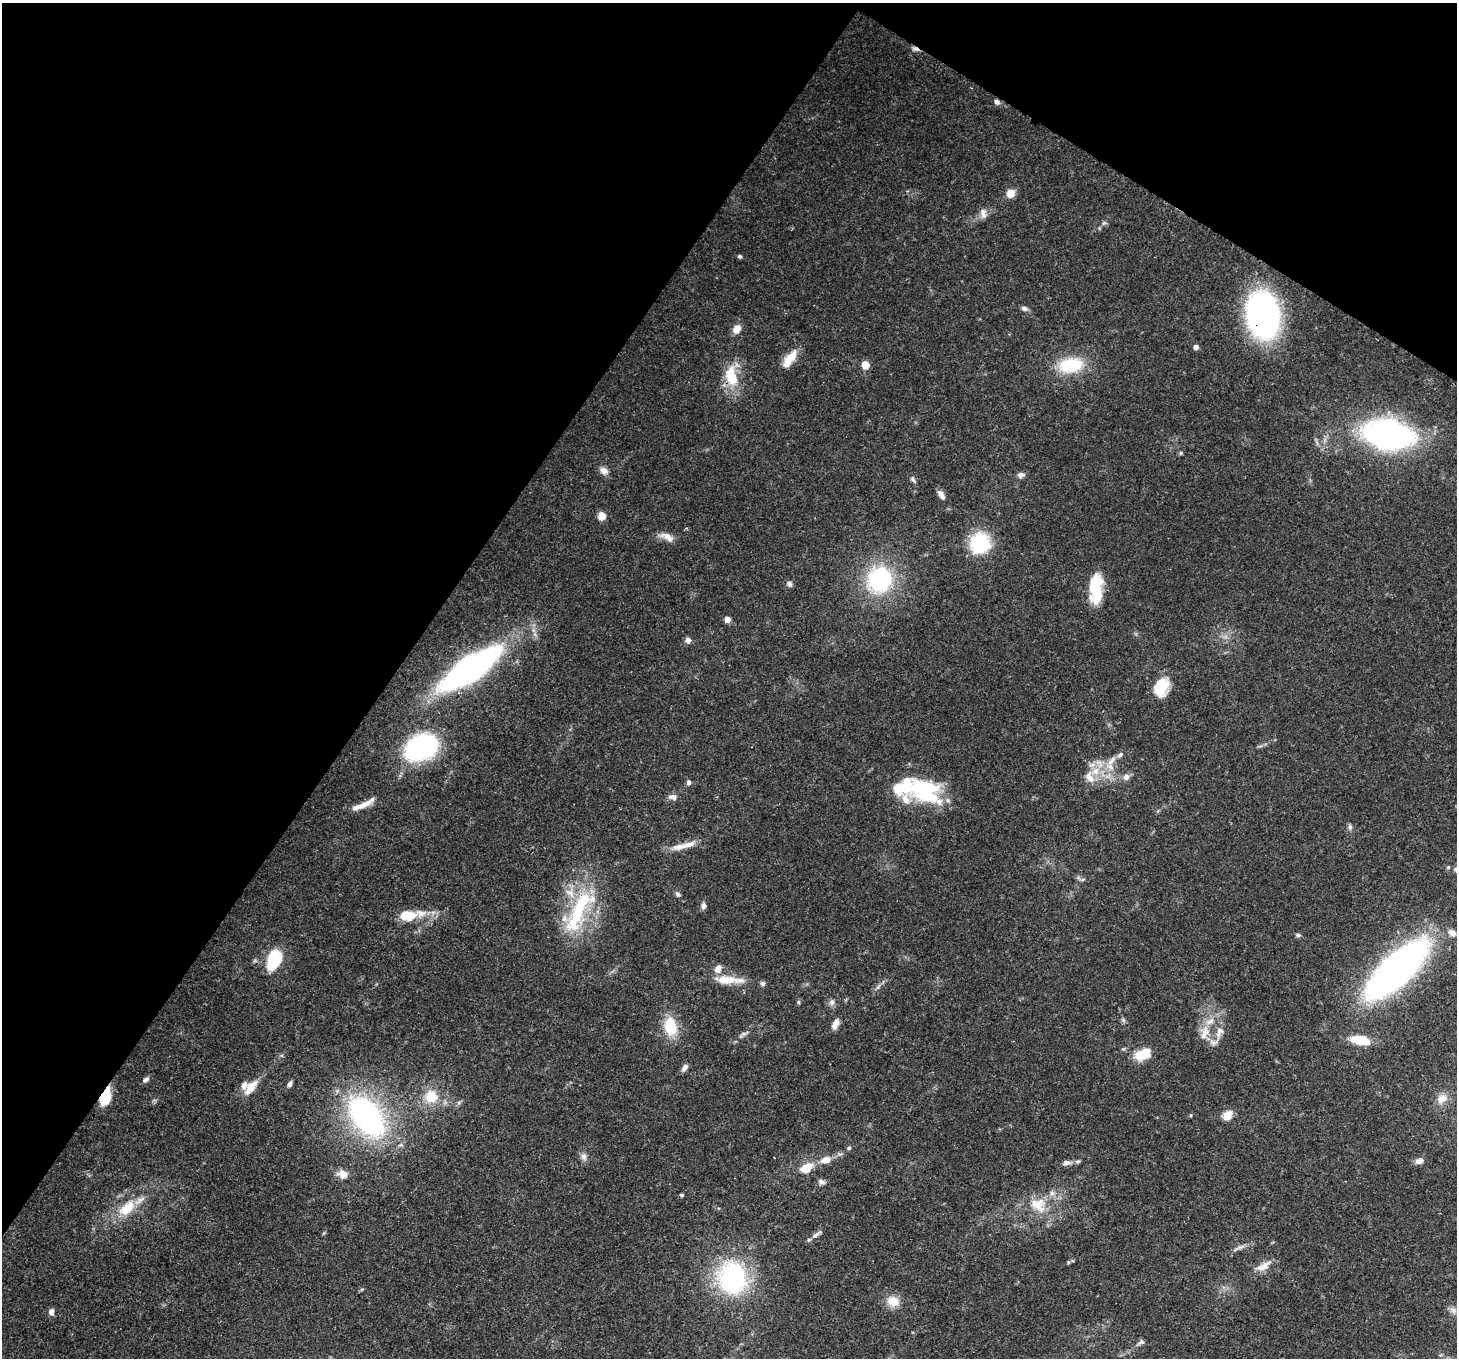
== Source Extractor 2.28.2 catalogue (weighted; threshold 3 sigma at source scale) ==
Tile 2 of 4 x 4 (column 2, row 1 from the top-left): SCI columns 1537-2991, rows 4425-5780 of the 5972 x 6065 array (HDU 1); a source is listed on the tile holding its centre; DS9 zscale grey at full resolution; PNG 1459 x 1360 px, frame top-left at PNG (2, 3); no overlay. Shown black and unused: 33% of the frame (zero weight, under 3 of 4 exposures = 8% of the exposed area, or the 3 px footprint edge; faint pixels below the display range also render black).
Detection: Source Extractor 2.28.2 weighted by HDU 2 'WHT'; one run over the whole footprint, this tile lists its part. Background 0.0538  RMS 0.0028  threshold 0.0127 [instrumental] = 3 sigma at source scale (4.5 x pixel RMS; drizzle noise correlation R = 1.50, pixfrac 1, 0.0396/0.0396 arcsec/px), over >= 5 px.
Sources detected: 105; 2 inside a brighter object's white glare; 1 cosmic-ray / hot-pixel residue — not listed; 14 inside a brighter listed object's ellipse — not listed separately; the other 88 listed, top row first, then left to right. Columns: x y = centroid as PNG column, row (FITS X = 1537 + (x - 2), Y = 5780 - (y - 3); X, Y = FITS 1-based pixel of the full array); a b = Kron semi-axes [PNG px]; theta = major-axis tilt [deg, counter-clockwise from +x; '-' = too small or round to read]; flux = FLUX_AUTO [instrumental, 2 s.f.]
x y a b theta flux
997 102 8 6 -41 0.96
1010 193 8 7 - 3.1
983 213 14 8 -81 1.6
1104 223 7 4 33 0.53
740 256 5 5 - 0.49
1024 308 9 6 -20 0.86
1263 315 33 22 -82 100
737 329 10 8 61 2.8
1195 347 5 5 - 1.3
789 359 25 10 54 4.7
865 365 6 5 - 4.5
1071 365 28 16 8 14
731 376 31 16 -78 8.8
1388 434 34 20 -12 96
1181 453 5 4 - 0.45
604 471 11 8 -27 1.8
1020 475 8 6 21 1.3
913 479 9 5 -46 0.67
941 495 12 6 -57 1.4
602 516 5 5 - 5.4
667 537 19 9 -25 2.3
980 543 23 22 - 15
879 579 31 28 68 28
789 584 7 6 - 0.92
1096 589 33 13 89 12
727 619 6 5 - 1.6
688 640 8 7 - 0.97
470 668 49 16 34 130
1161 683 21 15 -15 6
421 747 32 23 23 42
1112 761 17 6 49 2.5
1095 771 12 11 - 3.9
1126 777 9 9 - 1.4
689 782 7 6 - 0.71
924 791 42 26 -28 24
673 797 13 8 -7 1.3
363 805 31 6 24 3.6
1350 827 9 5 -81 0.72
680 847 27 8 9 3.4
1448 867 5 5 - 0.37
678 894 9 5 -37 0.65
703 906 8 6 85 0.93
578 910 77 18 69 23
407 915 20 11 1 6.6
1452 933 9 7 -26 1.7
1298 935 7 4 -10 0.55
274 959 15 9 73 31
1397 969 53 21 43 150
726 980 31 11 -2 5.7
762 984 6 6 - 0.66
798 1002 6 4 -89 0.39
832 1002 9 7 66 1
835 1024 11 6 67 2.3
670 1027 23 15 -80 8.4
1206 1032 19 12 -73 4.5
1219 1032 19 10 69 3.1
744 1034 7 6 - 0.74
1361 1040 19 8 -12 9
1140 1055 18 12 2 5.3
684 1068 10 6 55 1.2
146 1080 9 6 31 0.9
289 1084 8 5 59 0.92
251 1087 20 9 50 4.5
105 1097 20 10 72 6.8
431 1097 19 18 - 6.9
1442 1099 15 11 32 2.8
1227 1115 11 9 52 3.1
367 1117 35 20 -52 83
849 1148 6 5 - 0.49
584 1156 10 8 -78 1.3
826 1160 12 8 17 2.7
1077 1161 8 4 18 0.59
1419 1161 10 7 8 1.4
1066 1163 10 7 10 1.1
807 1168 9 7 30 7.3
342 1174 14 10 -16 2.4
821 1182 9 6 -16 0.99
681 1195 5 4 - 0.42
1038 1205 24 19 -24 7.7
127 1208 27 14 43 8.1
816 1235 16 5 32 1.3
1241 1247 12 3 15 0.99
1264 1266 20 9 38 2.9
732 1278 37 30 -81 38
893 1301 15 13 -22 4.1
1453 1310 11 7 -51 1.3
51 1312 8 7 - 1.2
1141 1342 9 5 9 0.69
Overlapping masked pixels (flux is a lower limit): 4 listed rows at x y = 997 102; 1263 315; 731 376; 105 1097